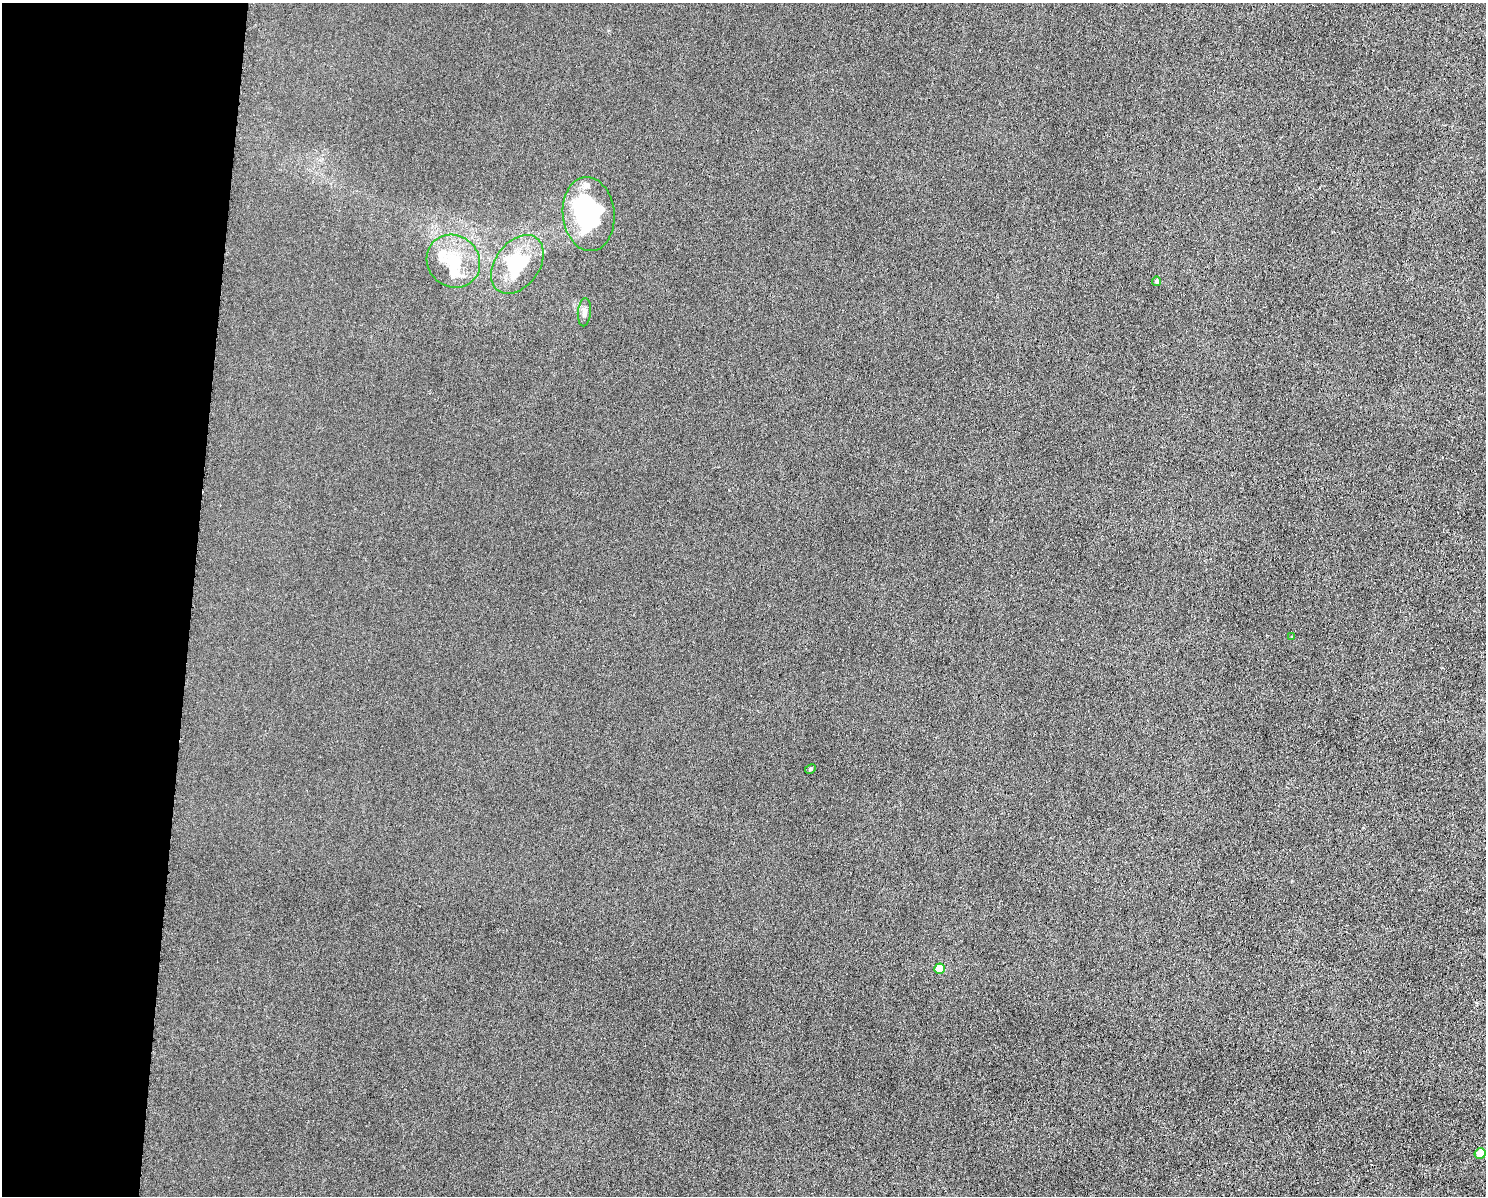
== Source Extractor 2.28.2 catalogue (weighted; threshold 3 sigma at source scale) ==
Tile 4 of 3 x 4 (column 1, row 2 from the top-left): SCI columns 232-1715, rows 2391-3584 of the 4800 x 4779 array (HDU 1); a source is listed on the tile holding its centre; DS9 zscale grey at full resolution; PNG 1488 x 1198 px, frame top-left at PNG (2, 3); each listed source drawn as its Kron ellipse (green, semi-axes under 4 px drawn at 4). Shown black and unused: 13% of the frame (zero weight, under 3 of 6 exposures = <1% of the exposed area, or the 3 px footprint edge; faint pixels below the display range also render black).
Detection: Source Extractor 2.28.2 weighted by HDU 2 'WHT'; one run over the whole footprint, this tile lists its part. Background 0.00826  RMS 0.0031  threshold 0.0128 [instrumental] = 3 sigma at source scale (4.09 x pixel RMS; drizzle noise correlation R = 1.36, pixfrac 0.8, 0.05/0.05 arcsec/px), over >= 5 px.
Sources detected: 9; all 9 listed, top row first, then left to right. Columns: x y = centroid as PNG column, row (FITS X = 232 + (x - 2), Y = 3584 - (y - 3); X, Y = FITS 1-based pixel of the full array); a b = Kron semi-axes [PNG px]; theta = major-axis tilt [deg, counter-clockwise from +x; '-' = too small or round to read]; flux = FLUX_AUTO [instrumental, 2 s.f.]
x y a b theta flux
589 214 37 26 -84 37
453 261 28 25 -42 11
517 264 33 22 54 19
1157 281 5 4 - 0.72
584 312 14 6 85 1.2
1292 637 3 3 - 0.26
810 769 6 4 30 0.39
940 969 5 5 - 5
1480 1153 6 5 - 5.5